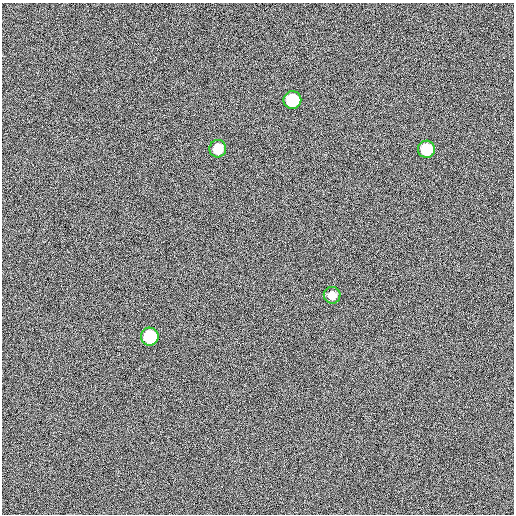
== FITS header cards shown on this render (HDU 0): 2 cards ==
NAXIS1  =                  512
NAXIS2  =                  512

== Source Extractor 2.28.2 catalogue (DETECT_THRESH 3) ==
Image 512 x 512 px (HDU 0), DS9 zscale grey, 1 PNG px = 1 image px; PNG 516 x 516 px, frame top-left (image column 1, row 512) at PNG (2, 3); each listed source drawn as its Kron ellipse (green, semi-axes under 4 px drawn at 4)
Background 461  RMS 13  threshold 39.4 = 3 sigma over >= 5 px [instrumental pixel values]
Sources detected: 5; all 5 listed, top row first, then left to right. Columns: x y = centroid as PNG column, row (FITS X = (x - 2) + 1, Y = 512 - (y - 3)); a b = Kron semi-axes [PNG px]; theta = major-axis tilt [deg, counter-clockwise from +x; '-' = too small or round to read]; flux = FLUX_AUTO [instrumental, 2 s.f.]
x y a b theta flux
292 100 9 9 - 45000
218 149 9 8 - 14000
426 149 8 8 - 29000
332 295 8 8 - 6000
150 337 9 9 - 45000